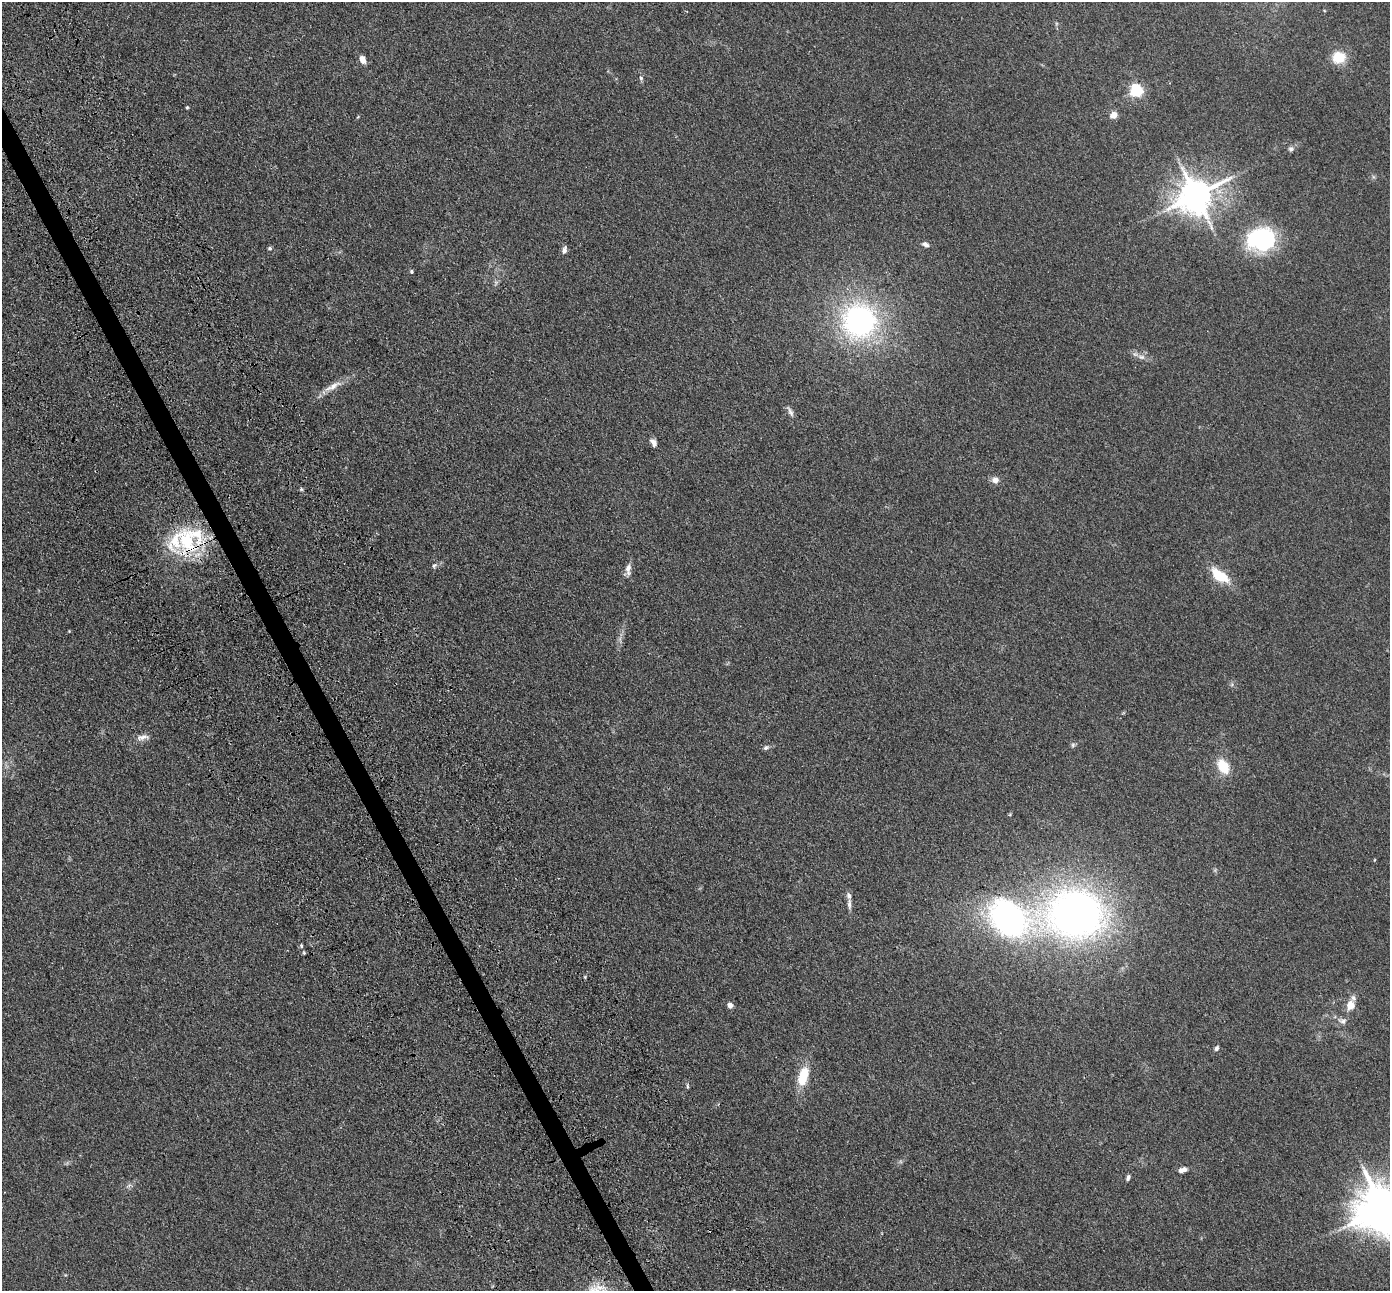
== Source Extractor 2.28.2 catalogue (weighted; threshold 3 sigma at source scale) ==
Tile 11 of 4 x 4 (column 3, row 3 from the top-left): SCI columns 2976-4363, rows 1764-3052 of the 5945 x 5933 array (HDU 1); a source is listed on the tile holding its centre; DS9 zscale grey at full resolution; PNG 1392 x 1293 px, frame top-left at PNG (2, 2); no overlay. Shown black and unused: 1% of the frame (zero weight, under 3 of 4 exposures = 11% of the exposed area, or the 3 px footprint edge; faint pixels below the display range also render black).
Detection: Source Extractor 2.28.2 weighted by HDU 2 'WHT'; one run over the whole footprint, this tile lists its part. Background 0.106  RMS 0.0067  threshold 0.03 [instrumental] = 3 sigma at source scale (4.5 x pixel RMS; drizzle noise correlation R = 1.50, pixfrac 1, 0.05/0.05 arcsec/px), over >= 5 px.
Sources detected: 49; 1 inside a brighter object's white glare — not listed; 4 inside a brighter listed object's ellipse — not listed separately; the other 44 listed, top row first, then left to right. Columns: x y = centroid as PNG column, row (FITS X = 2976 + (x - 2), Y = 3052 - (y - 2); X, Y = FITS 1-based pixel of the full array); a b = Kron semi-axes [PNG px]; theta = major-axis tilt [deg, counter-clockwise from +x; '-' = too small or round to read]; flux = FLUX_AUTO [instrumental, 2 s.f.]
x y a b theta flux
1339 57 14 12 15 15
363 60 7 5 -66 5.7
641 78 6 5 - 1.2
1136 91 6 5 - 110
187 107 4 3 - 0.71
1113 115 5 4 - 11
1291 149 7 6 - 1.5
1196 195 11 9 38 1500
1261 239 29 23 6 71
925 244 8 6 -27 2.3
270 248 5 5 - 1.1
564 250 9 5 73 2.4
412 272 4 4 - 1
859 321 33 32 - 140
1141 357 11 6 -17 3
333 386 29 7 29 7.5
790 411 17 5 -64 2.4
653 442 11 6 -56 2.9
995 480 8 8 - 3.9
301 489 5 4 - 0.79
187 541 34 23 -70 46
434 566 8 5 62 1.5
628 569 15 7 87 3.8
1220 576 21 10 -35 20
69 631 3 3 - 0.45
143 737 18 7 7 3.9
1073 745 6 5 - 1.2
766 748 7 5 32 1.4
1223 766 17 11 -59 14
1374 860 5 3 - 0.44
849 904 15 5 90 2.9
1076 914 58 46 0 350
1008 918 45 33 -32 160
301 946 6 4 -71 0.94
304 953 5 4 - 0.77
730 1005 7 6 - 2.9
1351 1005 14 11 78 6.3
1343 1021 11 8 -7 3.1
1216 1048 6 4 59 1.6
803 1076 23 11 74 17
687 1086 8 4 -90 0.98
1183 1170 9 5 17 4.2
1128 1178 8 5 67 1.5
1383 1208 18 14 21 2900
Overlapping masked pixels (flux is a lower limit): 1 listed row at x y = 187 541
Isophote crosses this tile's border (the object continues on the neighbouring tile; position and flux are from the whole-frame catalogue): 1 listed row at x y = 1383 1208